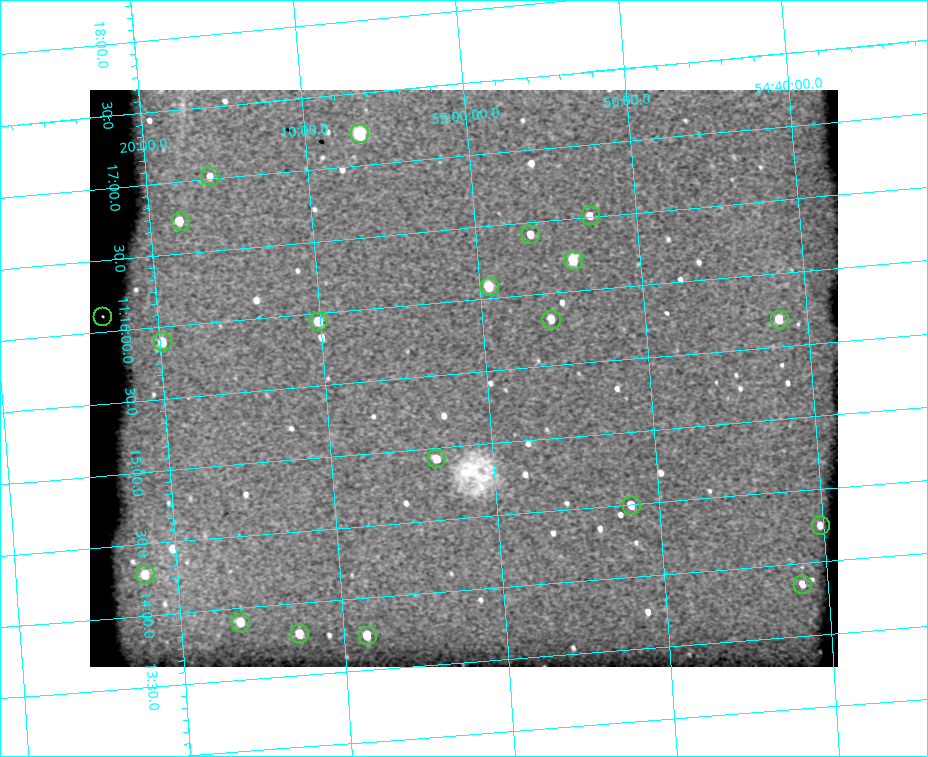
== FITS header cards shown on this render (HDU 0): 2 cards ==
NAXIS1  =                  748 / length of data axis 1
NAXIS2  =                  577 / length of data axis 2

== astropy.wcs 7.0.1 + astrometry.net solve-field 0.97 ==
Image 748 x 577 px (HDU 0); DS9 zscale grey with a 90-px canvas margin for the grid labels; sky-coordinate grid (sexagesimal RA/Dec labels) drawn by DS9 from the SOLVED WCS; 20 Tycho-2 reference stars matched to detected sources circled (green)
Header WCS: none
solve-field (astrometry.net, Tycho-2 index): SOLVED blind (the file carries no WCS)
Solved WCS: RA---TAN-SIP/DEC--TAN-SIP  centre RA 11:15:28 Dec +55:01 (168.87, +55.02 deg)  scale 3.71 x 3.57 arcsec/px (non-square pixels)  FOV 46.2' x 34.4'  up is +95 deg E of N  parity flipped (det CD > 0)
(file carries no celestial WCS; the grid is the blind solution)
Tycho-2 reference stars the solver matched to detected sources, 20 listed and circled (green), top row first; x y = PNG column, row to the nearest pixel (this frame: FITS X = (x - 90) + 1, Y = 577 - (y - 90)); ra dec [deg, ICRS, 3 dp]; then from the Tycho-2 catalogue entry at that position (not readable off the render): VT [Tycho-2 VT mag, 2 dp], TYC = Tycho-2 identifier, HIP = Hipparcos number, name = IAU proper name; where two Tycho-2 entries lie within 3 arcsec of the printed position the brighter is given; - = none
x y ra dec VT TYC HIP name
359 133 169.305 +55.110 9.34 3828-980-1 55131 -
210 176 169.255 +55.267 13.02 3828-32-1 - -
590 215 169.128 +54.881 12.26 3825-29-1 - -
180 221 169.182 +55.302 11.07 3828-35-1 - -
530 234 169.106 +54.944 12.57 3825-22-1 - -
573 260 169.055 +54.902 10.30 3825-27-1 - -
489 286 169.022 +54.991 10.64 3825-19-1 - -
102 316 169.028 +55.390 11.96 3828-5-1 - -
551 319 168.956 +54.929 12.02 3825-24-1 - -
779 319 168.922 +54.696 10.58 3825-44-1 - -
318 321 168.987 +55.169 10.90 3828-19-1 - -
162 341 168.975 +55.331 11.47 3828-36-1 - -
436 458 168.732 +55.059 11.83 3827-457-1 - -
631 505 168.624 +54.862 11.77 3824-1052-1 - -
820 525 168.563 +54.670 12.56 3824-983-1 - -
145 574 168.573 +55.366 11.42 3827-276-1 - -
802 584 168.465 +54.693 12.61 3824-1011-1 - -
240 622 168.476 +55.272 11.45 3827-332-1 - -
299 633 168.448 +55.213 11.22 3827-366-1 - -
367 635 168.436 +55.143 10.94 3827-399-1 - -